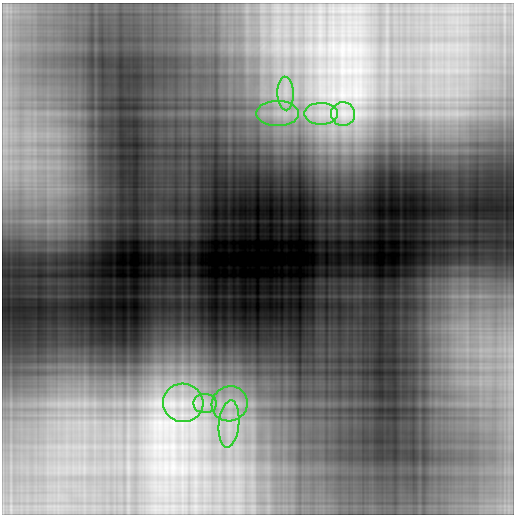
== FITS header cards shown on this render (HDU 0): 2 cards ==
NAXIS1  =                  512
NAXIS2  =                  512

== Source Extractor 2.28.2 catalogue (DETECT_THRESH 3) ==
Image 512 x 512 px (HDU 0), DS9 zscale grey, 1 PNG px = 1 image px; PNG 516 x 516 px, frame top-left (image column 1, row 512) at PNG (2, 3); each listed source drawn as its Kron ellipse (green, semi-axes under 4 px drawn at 4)
Background 0.623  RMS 0.071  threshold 0.214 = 3 sigma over >= 5 px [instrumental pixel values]
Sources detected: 8; all 8 listed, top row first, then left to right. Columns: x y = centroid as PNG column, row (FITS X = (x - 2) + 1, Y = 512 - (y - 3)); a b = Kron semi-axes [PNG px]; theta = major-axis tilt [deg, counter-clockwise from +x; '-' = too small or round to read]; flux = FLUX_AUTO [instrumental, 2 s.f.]
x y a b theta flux
285 94 17 8 -87 64
278 114 21 12 -1 120
321 114 17 11 -1 88
343 114 12 12 - 63
183 403 20 19 - 200
205 403 12 9 0 54
230 404 18 17 - 150
229 424 24 10 84 110